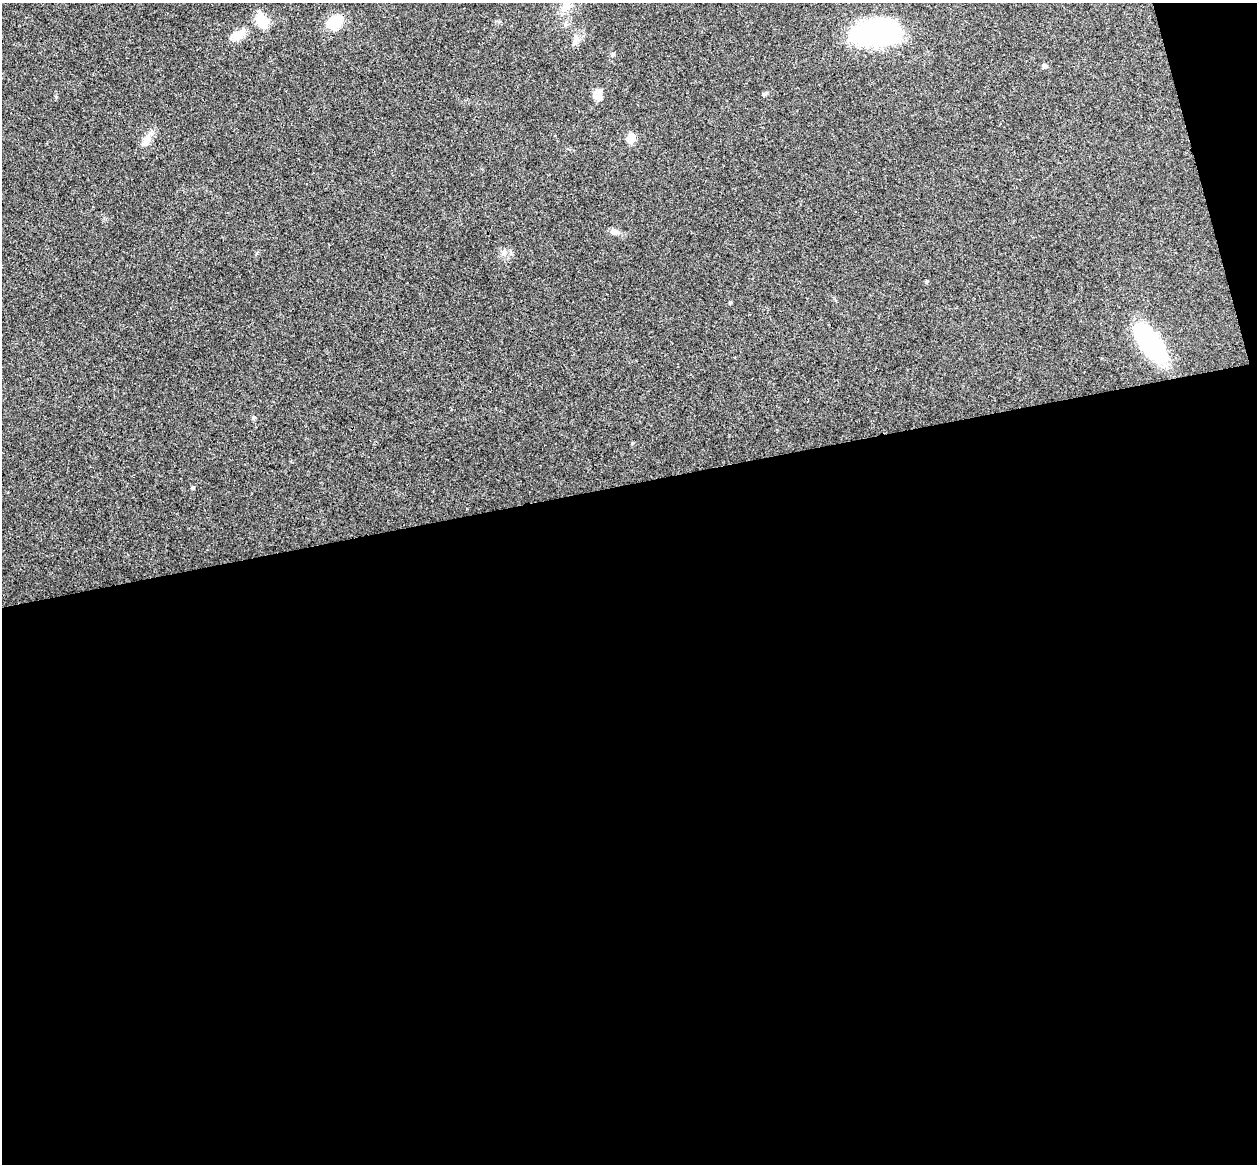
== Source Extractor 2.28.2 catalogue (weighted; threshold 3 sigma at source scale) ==
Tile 16 of 4 x 4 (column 4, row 4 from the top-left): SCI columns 3821-5075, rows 159-1320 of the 5134 x 5077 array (HDU 1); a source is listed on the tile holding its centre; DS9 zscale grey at full resolution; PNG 1259 x 1166 px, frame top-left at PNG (2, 3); no overlay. Shown black and unused: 60% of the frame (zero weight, under 3 of 4 exposures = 6% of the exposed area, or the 3 px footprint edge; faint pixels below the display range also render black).
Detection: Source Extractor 2.28.2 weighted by HDU 2 'WHT'; one run over the whole footprint, this tile lists its part. Background 0.0227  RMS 0.0047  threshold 0.0209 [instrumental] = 3 sigma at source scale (4.5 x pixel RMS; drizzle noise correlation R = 1.50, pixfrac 1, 0.05/0.05 arcsec/px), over >= 5 px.
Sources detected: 16; all 16 listed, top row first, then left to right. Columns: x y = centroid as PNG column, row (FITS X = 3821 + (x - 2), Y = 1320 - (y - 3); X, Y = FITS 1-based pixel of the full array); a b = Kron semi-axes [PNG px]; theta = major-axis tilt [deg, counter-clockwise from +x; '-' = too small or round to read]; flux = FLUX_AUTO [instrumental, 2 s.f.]
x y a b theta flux
567 5 20 9 68 5.2
262 21 14 10 -66 10
334 22 14 11 41 16
876 32 47 25 5 73
238 35 25 10 35 5.6
576 40 16 6 76 2.5
1044 66 6 5 - 0.97
598 94 12 9 -82 4.2
765 94 6 5 - 0.77
631 139 6 5 - 11
146 140 16 10 60 4
614 232 11 7 -10 2
504 253 10 6 81 1.6
1150 343 35 14 -55 74
254 418 6 4 45 0.6
193 487 5 4 - 0.69
Isophote crosses this tile's border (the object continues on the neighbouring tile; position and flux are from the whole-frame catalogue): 1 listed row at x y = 567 5
Unlisted compact peaks at least as high as the median listed source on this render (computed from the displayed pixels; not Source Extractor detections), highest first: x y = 632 443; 927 281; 730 302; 613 54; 56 97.